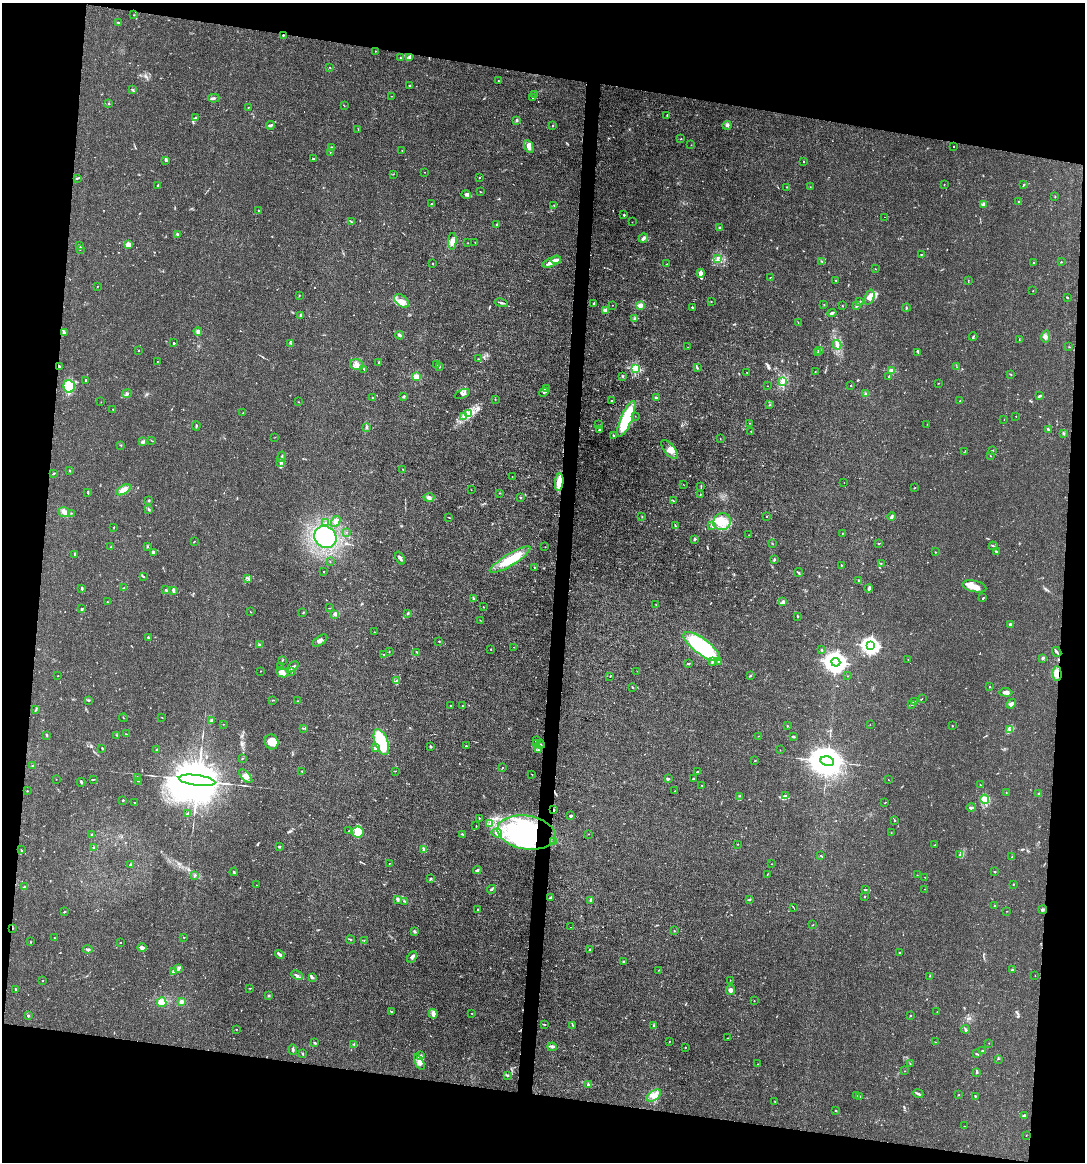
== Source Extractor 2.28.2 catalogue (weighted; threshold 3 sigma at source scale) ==
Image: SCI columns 112-4442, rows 1-4638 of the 4666 x 4638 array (HDU 1 of 3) = the unmasked area's bounding box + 8 px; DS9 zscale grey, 4 x 4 block average (1 PNG px = mean of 4 x 4 image px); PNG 1087 x 1164 px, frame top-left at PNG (2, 3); each listed source drawn as its Kron ellipse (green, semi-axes under 4 px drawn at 4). Shown black and unused: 19% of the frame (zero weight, under 3 of 4 exposures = <1% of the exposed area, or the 3 px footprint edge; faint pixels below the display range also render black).
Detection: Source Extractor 2.28.2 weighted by HDU 2 'WHT'. Background 0.0165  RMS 0.0025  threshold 0.0113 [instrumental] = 3 sigma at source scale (4.5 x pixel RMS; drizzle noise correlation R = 1.50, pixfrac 1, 0.05/0.05 arcsec/px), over >= 5 px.
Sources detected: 658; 2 too faint to see at this stretch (4 x 4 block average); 13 inside a brighter object's white glare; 3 cosmic-ray / hot-pixel residue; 3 long thin detections or spike segments (spike, bleed or trail) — neither listed nor drawn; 19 coinciding with a brighter row at this scale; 49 inside a brighter listed object's ellipse — not listed separately; of the other 569, all 500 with FLUX_AUTO >= 0.384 (the completeness limit of this list) listed and drawn (69 fainter detections not listed), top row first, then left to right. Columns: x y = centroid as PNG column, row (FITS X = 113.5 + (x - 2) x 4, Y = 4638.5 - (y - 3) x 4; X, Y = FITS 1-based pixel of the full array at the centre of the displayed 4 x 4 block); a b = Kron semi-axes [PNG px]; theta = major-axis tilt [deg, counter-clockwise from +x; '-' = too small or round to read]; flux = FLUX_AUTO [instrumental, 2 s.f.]
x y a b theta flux
134 15 2 2 - 0.76
118 22 2 2 - 1.6
283 35 2 2 - 1.2
375 51 2 2 - 0.54
410 57 4 3 - 2.4
400 58 2 2 - 0.7
330 67 2 2 - 0.96
498 81 2 2 - 0.77
409 86 2 2 - 1.4
132 90 4 2 - 1.7
535 95 2 2 - 0.4
391 96 2 2 - 0.5
214 98 6 2 2 2.7
533 98 2 2 - 0.78
109 104 2 2 - 1.5
344 106 2 2 - 0.49
248 107 2 2 - 0.75
667 115 3 2 - 1
195 118 3 2 - 1.2
516 120 3 2 - 2
270 125 4 2 - 2.3
727 125 4 2 - 2.3
553 126 2 2 - 1.3
358 130 2 2 - 0.39
681 139 2 2 - 1
691 145 2 2 - 0.41
529 146 7 4 -66 6
954 147 2 2 - 1.3
331 148 2 2 - 0.54
402 150 2 2 - 0.53
330 152 2 2 - 0.38
313 159 2 2 - 1.6
165 160 2 2 - 0.92
803 161 2 2 - 0.68
425 172 2 2 - 0.43
393 174 2 2 - 0.41
480 177 2 2 - 0.68
77 178 4 2 - 1.6
944 184 2 2 - 0.43
1024 184 2 2 - 0.93
158 186 3 2 - 3
787 187 2 2 - 0.52
810 187 2 2 - 0.39
480 192 2 2 - 0.44
466 194 5 3 - 3.3
1055 197 2 2 - 0.77
1019 201 2 2 - 1.5
431 204 2 2 - 0.54
984 204 3 2 - 8.9
554 205 2 2 - 0.45
258 211 2 2 - 1.2
624 215 2 2 - 1.5
885 217 2 2 - 0.55
351 222 2 2 - 0.98
632 222 2 2 - 0.47
497 224 2 2 - 2.2
720 228 4 3 - 2
177 234 3 2 - 3
643 238 5 2 - 5.4
452 241 8 3 86 5.7
468 243 2 2 - 0.41
475 243 3 2 - 0.58
128 245 4 4 - 4.1
79 246 2 2 - 0.72
81 249 2 2 - 0.58
921 254 2 2 - 1
718 258 3 2 - 1.6
556 260 4 3 - 9
552 262 10 3 22 7.9
822 262 3 2 - 1.2
1033 262 2 2 - 0.87
1061 262 2 2 - 0.4
432 264 2 2 - 0.83
667 264 2 2 - 0.6
875 269 2 2 - 0.52
701 273 4 3 - 9.6
770 277 2 2 - 0.51
836 280 2 2 - 0.97
968 280 2 2 - 0.41
97 286 2 2 - 0.57
1033 291 2 2 - 0.75
299 296 2 2 - 0.66
869 297 8 4 71 8.9
1067 297 2 2 - 1.8
401 301 8 5 -40 11
711 301 2 2 - 0.68
860 302 2 2 - 0.6
501 303 7 2 -10 2.4
594 303 3 2 - 2.7
612 305 2 2 - 0.59
640 305 2 2 - 49
824 305 2 2 - 0.59
842 306 2 2 - 0.6
856 306 4 2 - 1.6
692 307 2 2 - 1.1
906 308 4 2 - 1.6
606 310 2 2 - 11
832 313 4 2 - 2.3
301 315 4 2 - 2.5
635 319 4 2 - 1.7
798 323 2 2 - 0.43
198 331 4 3 - 5.7
64 333 4 3 - 2.8
400 335 4 3 - 4
1046 336 6 4 78 4.8
973 337 4 2 - 1.6
1019 339 2 2 - 0.85
174 343 2 2 - 2.7
291 343 3 2 - 2.3
837 345 5 3 - 3.4
688 347 2 2 - 0.43
1069 347 3 2 - 0.59
138 350 2 2 - 0.74
819 351 3 2 - 2
918 352 3 2 - 1.2
818 353 2 2 - 1.4
478 359 3 2 - 0.84
157 361 2 2 - 0.41
378 363 3 2 - 1
357 364 7 5 -15 7.6
436 365 2 2 - 0.78
59 366 3 2 - 1.5
439 366 2 2 - 2.5
957 367 2 2 - 0.67
697 368 2 2 - 1.5
364 369 3 2 - 1.2
635 369 2 2 - 160
815 371 2 2 - 0.43
892 371 2 2 - 49
747 372 2 2 - 0.48
1011 375 3 2 - 0.61
623 376 3 2 - 1.2
416 377 2 2 - 66
889 377 3 2 - 0.74
86 380 3 2 - 2
783 382 3 2 - 2.4
938 383 2 2 - 0.51
851 385 2 2 - 2
69 386 6 5 - 47
768 386 2 2 - 0.39
546 388 2 2 - 0.89
544 392 5 2 - 2.4
866 393 3 2 - 1.2
127 394 5 2 - 1.7
462 394 8 4 22 4.4
404 396 4 2 - 1.6
1040 396 4 2 - 2.8
656 397 2 2 - 2.8
372 398 3 2 - 1.4
495 399 2 2 - 0.42
612 401 2 2 - 1.1
960 401 2 2 - 1.2
101 402 2 2 - 0.39
299 402 2 2 - 0.39
770 405 2 2 - 0.64
113 409 2 2 - 0.87
243 413 2 2 - 0.48
468 413 2 2 - 1.6
463 416 2 2 - 1.1
635 416 2 2 - 0.42
1016 416 2 2 - 0.43
626 419 19 5 67 100
1004 420 2 2 - 0.52
749 423 2 2 - 0.84
927 424 2 2 - 0.4
599 425 2 2 - 0.53
196 426 5 2 - 1.5
366 428 2 2 - 0.79
599 430 3 2 - 1.7
1048 430 2 2 - 3.7
751 431 2 2 - 0.48
1063 433 3 2 - 1.8
614 435 2 2 - 2.1
275 437 2 2 - 0.44
720 438 2 2 - 0.39
152 441 3 2 - 0.74
143 442 4 3 - 2.4
121 445 2 2 - 0.64
669 449 11 5 -51 11
992 451 2 2 - 1.2
964 452 2 2 - 0.69
990 456 3 2 - 0.59
282 457 5 2 - 2.3
281 462 4 3 - 3.6
403 469 2 2 - 0.68
70 470 3 2 - 0.82
54 473 3 2 - 1.3
512 477 2 2 - 0.45
559 482 9 3 83 24
844 482 2 2 - 0.4
684 485 2 2 - 0.43
701 486 3 2 - 1.1
914 488 3 2 - 0.81
123 490 8 4 30 9.4
471 490 2 2 - 0.42
88 493 2 2 - 0.92
499 493 2 2 - 0.92
700 494 3 2 - 1.1
429 497 5 4 - 4.5
520 498 2 2 - 2.1
149 500 2 2 - 6.8
673 501 2 2 - 1.1
149 509 2 2 - 0.65
64 512 6 4 -24 5.9
72 513 2 2 - 0.46
642 516 2 2 - 0.68
767 516 2 2 - 0.61
892 516 4 3 - 2.7
449 518 2 2 - 9.6
336 521 6 3 60 3.9
722 522 9 8 - 19
325 523 3 2 - 0.98
711 525 2 2 - 0.76
675 526 2 2 - 0.71
114 527 2 2 - 0.74
347 532 2 2 - 0.65
842 533 2 2 - 0.89
749 535 2 2 - 0.42
325 537 12 10 -42 180
695 539 3 2 - 2.3
194 542 2 2 - 0.94
772 543 2 2 - 0.49
879 543 3 2 - 1.3
993 546 4 2 - 2
111 547 2 2 - 0.81
148 547 2 2 - 0.69
545 547 2 2 - 0.4
153 552 2 2 - 3.7
935 552 2 2 - 0.73
996 552 3 2 - 1.9
75 554 2 2 - 4.4
400 558 7 2 -62 3.1
510 560 23 6 31 45
774 560 4 2 - 1.9
330 561 2 2 - 0.52
881 563 2 2 - 0.5
841 565 2 2 - 0.9
534 567 2 2 - 0.69
324 572 2 2 - 0.79
799 573 5 2 - 1.3
143 576 2 2 - 0.86
248 578 3 2 - 1.5
859 580 2 2 - 1.9
974 586 12 5 -12 15
82 588 3 2 - 1.5
124 588 2 2 - 1.2
869 588 4 3 - 2.2
166 590 2 2 - 0.79
173 590 3 2 - 3.5
983 598 2 2 - 1.7
473 599 2 2 - 2.7
107 602 2 2 - 0.96
782 602 3 3 - 2.8
656 605 3 2 - 0.7
483 607 2 2 - 0.83
329 608 2 2 - 0.56
81 609 3 3 - 1.7
250 612 2 2 - 0.69
303 613 2 2 - 1.3
408 613 3 2 - 1.6
334 614 4 3 - 2.9
798 616 4 2 - 1
480 620 2 2 - 0.6
1010 624 2 2 - 13
374 632 2 2 - 0.61
148 637 2 2 - 5.1
320 641 8 3 36 4.9
439 641 2 2 - 2.1
259 644 3 2 - 1.9
702 646 22 7 -37 120
871 646 3 3 - 670
514 647 2 2 - 0.4
491 649 2 2 - 0.56
822 650 2 2 - 0.82
389 652 2 2 - 0.53
417 652 2 2 - 1.6
1057 652 5 2 - 3
384 654 2 2 - 0.96
1043 658 2 2 - 5.3
282 660 2 2 - 0.57
908 660 2 2 - 0.47
718 661 2 2 - 1.3
712 662 3 2 - 1.9
836 662 4 4 - 1400
688 664 2 2 - 0.6
281 666 2 2 - 1.2
293 667 7 2 42 3.7
260 671 2 2 - 0.46
291 671 2 2 - 0.7
637 671 2 2 - 0.57
282 672 6 4 -25 6.8
1057 674 7 4 -86 9.3
750 675 2 2 - 1.4
58 676 2 2 - 0.74
610 676 2 2 - 0.43
848 676 2 2 - 0.43
396 681 4 2 - 1.8
633 687 2 2 - 1.1
989 687 2 2 - 1.6
1006 692 6 4 -4 6.4
922 698 2 2 - 0.45
88 700 4 2 - 1.6
273 700 2 2 - 0.78
298 701 2 2 - 0.52
914 702 3 2 - 1.7
912 704 4 2 - 1.5
1011 704 5 3 - 3.6
450 706 2 2 - 0.85
462 706 2 2 - 1.2
36 710 3 2 - 1.5
162 717 2 2 - 0.54
123 718 4 2 - 0.65
211 720 2 2 - 1.4
223 724 2 2 - 1.1
870 724 2 2 - 0.46
787 726 2 2 - 0.88
953 726 2 2 - 0.77
303 728 3 2 - 1.2
1010 729 3 2 - 2.7
127 734 3 2 - 0.86
47 735 2 2 - 1.1
117 735 2 2 - 0.56
758 736 2 2 - 0.41
793 737 4 2 - 2.6
536 741 2 2 - 1.6
271 742 7 6 - 14
381 742 14 6 -69 76
537 744 2 2 - 0.81
540 744 4 2 - 2.1
430 746 3 2 - 1.5
466 746 2 2 - 0.84
376 747 3 2 - 1.7
102 748 2 2 - 1.2
157 749 3 2 - 1.4
538 750 2 2 - 1.2
780 750 2 2 - 0.52
242 759 2 2 - 0.81
755 761 2 2 - 0.46
827 761 7 5 -12 5600
33 766 2 2 - 4.9
502 768 2 2 - 0.84
302 771 2 2 - 0.81
395 771 2 2 - 0.62
698 772 3 2 - 2.6
532 774 2 2 - 0.41
246 776 8 4 -46 7.3
137 778 3 2 - 1.3
669 778 2 2 - 0.51
694 778 2 2 - 1.9
56 779 2 2 - 0.39
93 779 2 2 - 0.67
888 779 2 2 - 0.46
197 780 18 5 -8 24000
138 781 2 2 - 0.66
81 782 4 2 - 1.6
702 785 2 2 - 1
980 785 2 2 - 0.95
27 791 2 2 - 0.66
674 791 2 2 - 0.49
1006 792 2 2 - 0.42
1038 794 3 2 - 1.4
740 796 2 2 - 0.43
785 796 4 3 - 2.5
985 799 4 4 - 5.8
123 800 2 2 - 5.1
135 803 2 2 - 1.3
885 803 3 2 - 0.58
971 807 4 2 - 2.4
554 810 3 2 - 1.9
188 814 3 3 - 1.6
571 816 3 3 - 2.1
479 818 2 2 - 0.61
895 820 2 2 - 0.9
489 824 3 2 - 1.3
476 826 2 2 - 0.94
349 831 2 2 - 1.1
358 832 6 5 - 11
527 832 29 16 -9 160
497 833 5 2 - 3.5
891 833 2 2 - 0.41
462 834 4 2 - 1.5
588 834 2 2 - 0.4
92 835 3 2 - 1.2
554 842 3 2 - 1.8
738 844 2 2 - 0.59
935 845 2 2 - 0.39
279 846 3 2 - 1.5
94 847 4 2 - 1.6
424 849 3 3 - 3.1
21 850 2 2 - 0.6
959 855 3 2 - 1.3
821 856 2 2 - 0.72
1012 856 2 2 - 0.75
389 863 2 2 - 0.57
771 864 2 2 - 0.51
130 865 3 2 - 1.7
477 870 4 2 - 2.5
234 872 4 2 - 1.5
995 872 3 2 - 0.89
767 875 2 2 - 0.39
917 875 2 2 - 0.68
194 876 2 2 - 0.64
925 877 2 2 - 0.46
430 878 3 2 - 1.2
1013 884 2 2 - 1.5
257 885 2 2 - 0.48
24 887 4 2 - 1.7
492 889 4 2 - 1.9
865 889 3 2 - 1.6
924 889 2 2 - 0.39
551 897 4 3 - 2.3
864 897 2 2 - 0.83
397 899 4 3 - 2.2
750 899 3 2 - 0.85
591 900 3 2 - 4.3
405 901 4 2 - 1.5
994 906 2 2 - 0.9
793 907 3 2 - 0.79
478 909 2 2 - 1
1043 910 4 2 - 2.1
1007 911 2 2 - 0.49
64 912 3 2 - 1.2
813 925 2 2 - 0.63
571 927 2 2 - 1.5
12 928 3 2 - 0.97
674 931 2 2 - 0.7
415 932 3 3 - 1.7
184 937 2 2 - 1.1
55 938 2 2 - 0.59
351 940 4 2 - 1.3
364 940 2 2 - 0.42
30 942 2 2 - 0.54
121 942 2 2 - 0.41
142 948 4 4 - 4.2
88 949 4 3 - 3.4
590 950 3 2 - 1.2
899 952 2 2 - 0.95
280 955 5 2 - 4.9
412 957 6 3 61 3.6
624 961 2 2 - 1.9
179 968 3 2 - 1.7
1012 969 3 2 - 1.4
659 970 2 2 - 0.45
174 971 3 3 - 2.4
297 975 6 3 -25 3.8
1035 975 2 2 - 0.4
930 976 2 2 - 0.46
312 977 3 2 - 2.8
730 980 2 2 - 0.48
43 981 2 2 - 0.53
250 988 3 2 - 1
15 989 2 2 - 1.4
731 990 5 4 - 5.2
269 996 2 2 - 1.1
754 1001 2 2 - 0.46
162 1002 5 4 - 11
181 1002 4 3 - 4.1
391 1011 3 2 - 1.5
937 1012 2 2 - 0.5
433 1014 5 3 - 7
472 1014 2 2 - 0.52
910 1015 2 2 - 0.79
28 1016 2 2 - 6.2
545 1024 2 2 - 0.76
573 1025 3 2 - 1.1
654 1025 3 2 - 1.3
236 1029 2 2 - 0.67
965 1029 4 2 - 2.2
728 1038 2 2 - 0.47
669 1041 2 2 - 0.94
935 1042 2 2 - 0.46
315 1043 2 2 - 0.88
989 1043 2 2 - 0.39
354 1044 3 2 - 1.2
552 1047 5 2 - 2.5
685 1047 2 2 - 0.66
293 1050 5 2 - 2.5
983 1051 2 2 - 0.84
302 1054 3 2 - 0.93
976 1054 4 2 - 1.5
421 1056 3 3 - 2.3
998 1059 2 2 - 0.5
419 1062 8 4 -64 7.9
758 1064 2 2 - 0.53
910 1064 2 2 - 0.49
904 1071 2 2 - 0.43
977 1072 3 2 - 1.6
507 1075 2 2 - 1.3
588 1085 2 2 - 3.8
918 1094 5 2 - 3.3
654 1095 8 4 34 9.9
857 1095 3 2 - 1.3
958 1095 2 2 - 0.55
859 1096 2 2 - 0.65
975 1096 3 2 - 1
775 1102 2 2 - 0.74
836 1110 2 2 - 1.3
1024 1115 4 2 - 1.8
965 1126 2 2 - 0.41
1026 1136 2 2 - 0.4
Overlapping masked pixels (flux is a lower limit): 7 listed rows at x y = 283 35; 59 366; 559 482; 1057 674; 554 810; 527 832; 12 928
Diffuse or blended objects may show on this block-average render without a row.